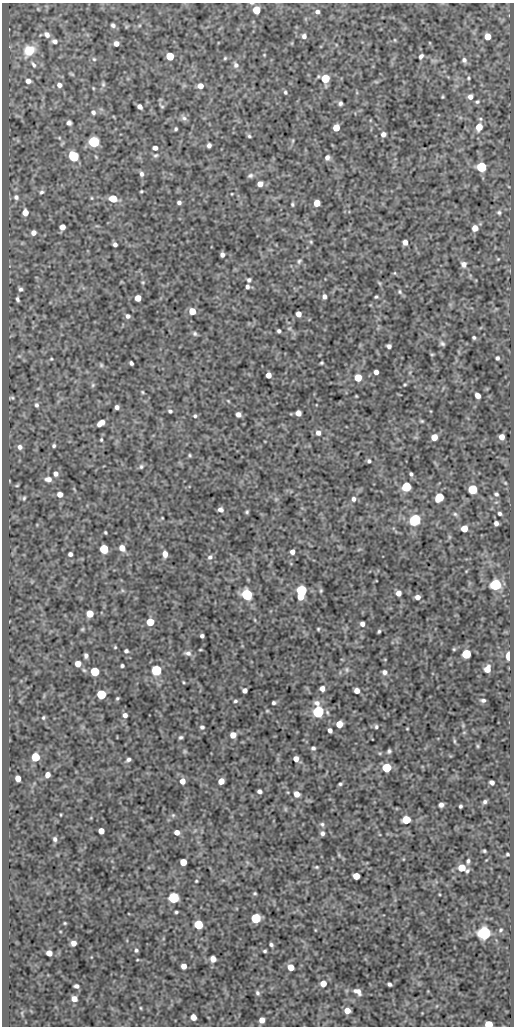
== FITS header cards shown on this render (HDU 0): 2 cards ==
NAXIS1  =                  512
NAXIS2  =                 1024

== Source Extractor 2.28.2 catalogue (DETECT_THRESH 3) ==
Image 512 x 1024 px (HDU 0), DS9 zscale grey, 1 PNG px = 1 image px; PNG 516 x 1028 px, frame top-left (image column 1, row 1024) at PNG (2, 3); no overlay
Background 47.3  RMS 0.54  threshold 1.62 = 3 sigma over >= 5 px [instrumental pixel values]
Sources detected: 276; all 276 listed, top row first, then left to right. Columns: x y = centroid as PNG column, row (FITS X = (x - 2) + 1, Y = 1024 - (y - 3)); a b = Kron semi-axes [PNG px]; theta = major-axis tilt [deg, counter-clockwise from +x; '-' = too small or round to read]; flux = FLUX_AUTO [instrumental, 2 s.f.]
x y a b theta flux
256 10 5 5 - 1000
317 12 5 5 - 110
113 25 4 4 - 80
47 35 7 6 - 170
304 36 6 5 - 120
487 36 5 5 - 420
395 40 5 3 - 34
54 41 7 6 - 130
116 43 5 4 - 200
29 50 13 10 50 820
264 55 4 3 - 28
170 56 5 5 - 1000
421 56 6 4 59 95
225 58 5 4 - 45
94 59 5 4 - 50
464 60 7 6 - 110
33 64 9 5 -54 100
236 65 9 6 -59 130
72 74 7 3 -27 46
325 78 6 5 - 1400
468 78 4 3 - 39
28 81 6 5 - 180
376 82 6 4 -19 38
103 84 8 5 -90 74
59 85 6 6 - 150
200 86 5 5 - 260
93 88 5 3 - 34
285 92 5 4 - 56
442 97 3 2 - 34
470 97 6 5 - 160
477 102 6 5 - 59
340 103 4 4 - 87
162 106 7 3 -42 47
140 107 5 4 - 140
93 112 6 5 - 94
184 118 9 7 -21 110
69 123 5 4 - 110
479 127 7 6 - 480
336 128 5 5 - 580
176 129 3 3 - 53
383 134 5 5 - 150
249 136 5 4 - 57
293 141 7 3 81 46
94 142 6 5 - 4500
209 145 5 4 - 120
155 148 4 4 - 160
156 155 7 5 27 65
73 157 6 5 - 2700
327 157 6 5 - 130
481 167 6 5 - 2800
141 174 6 5 - 100
250 175 8 6 27 92
260 184 5 5 - 270
141 191 3 2 - 37
41 192 7 5 45 80
232 194 3 2 - 25
16 197 8 7 - 150
92 198 5 3 - 37
113 199 6 5 - 720
179 202 4 4 - 87
317 203 5 5 - 580
292 204 4 4 - 50
25 212 6 5 - 410
499 212 6 6 - 72
62 227 5 5 - 250
475 228 5 5 - 340
33 233 6 5 - 180
311 242 5 4 - 42
405 242 5 4 - 190
115 244 4 4 - 100
222 255 5 4 - 130
498 259 4 4 - 34
299 261 8 5 56 76
464 264 7 7 - 170
394 273 5 5 - 41
249 280 4 4 - 77
143 282 5 4 - 41
379 283 6 4 -45 46
247 287 5 4 - 90
20 289 6 6 - 89
400 292 7 6 - 79
324 296 6 5 - 130
376 297 4 3 - 50
138 298 5 5 - 380
17 299 5 3 - 77
192 311 5 5 - 540
298 314 5 4 - 250
128 316 6 4 -39 100
289 328 6 4 28 52
279 331 4 4 - 75
195 334 6 5 - 74
474 337 3 3 - 56
442 344 6 5 - 79
389 346 5 4 - 100
432 354 5 3 - 35
19 356 5 5 - 46
497 358 4 4 - 72
51 359 4 4 - 36
131 363 4 3 - 79
321 363 4 3 - 46
101 365 6 5 - 57
376 372 4 4 - 140
268 375 5 4 - 280
358 378 5 5 - 770
93 385 6 5 - 60
405 385 5 4 - 43
142 392 4 3 - 41
478 395 5 4 - 230
356 396 3 2 - 30
12 398 6 5 - 59
228 401 5 3 - 35
36 405 6 5 - 86
117 407 4 4 - 120
170 411 6 4 -26 68
298 413 5 5 - 250
238 414 5 4 - 180
195 416 5 4 - 60
422 421 5 4 - 46
101 423 8 5 38 290
318 433 7 6 - 150
434 437 5 5 - 470
502 437 5 5 - 250
101 440 5 4 - 44
54 446 4 4 - 63
20 447 6 6 - 130
190 455 4 4 - 46
369 461 4 4 - 70
141 466 6 5 - 72
56 474 6 5 - 140
411 474 4 3 - 68
48 479 9 6 -5 180
505 483 5 4 - 40
17 485 5 3 - 38
406 487 5 5 - 2700
472 489 5 5 - 2300
60 494 5 5 - 230
496 494 5 4 - 66
439 497 6 5 - 1500
24 498 6 4 79 49
276 499 5 5 - 51
353 499 7 6 - 110
220 510 5 4 - 120
247 512 4 4 - 55
500 513 4 3 - 71
455 514 6 6 - 69
162 518 3 2 - 26
415 520 6 5 - 5200
496 523 4 4 - 130
464 529 5 5 - 580
105 533 3 3 - 44
449 537 7 4 72 50
122 548 7 6 - 300
104 549 5 5 - 1900
292 552 4 4 - 170
70 554 4 4 - 100
165 554 6 5 - 270
210 557 7 6 - 100
495 585 6 5 - 4900
122 590 6 4 -72 48
301 590 6 5 - 4500
321 591 6 4 88 51
398 593 5 4 - 210
247 595 6 5 - 4900
300 597 5 4 - 470
417 597 5 4 - 180
90 614 5 5 - 730
255 620 5 3 - 34
150 622 5 5 - 940
362 624 4 4 - 130
82 629 6 5 - 47
318 629 4 4 - 40
379 631 4 3 - 53
202 636 4 4 - 85
115 647 4 4 - 40
454 649 4 4 - 39
126 651 4 4 - 76
188 653 10 7 -6 140
466 654 5 5 - 2100
86 656 5 4 - 99
509 656 6 3 -89 1200
78 664 5 5 - 320
122 666 4 3 - 64
347 669 7 6 - 80
487 669 7 5 66 370
84 670 6 5 - 61
156 670 5 5 - 3800
95 672 5 5 - 1800
384 672 6 5 - 120
183 682 4 3 - 36
322 688 5 5 - 180
245 690 4 4 - 140
357 691 5 4 - 240
101 694 5 5 - 2200
117 698 4 4 - 48
483 700 5 4 - 85
235 701 6 4 4 65
274 703 4 3 - 68
318 712 7 5 -84 6000
125 715 5 5 - 150
43 717 5 4 - 51
339 724 5 5 - 540
202 727 6 5 - 75
376 727 6 5 - 66
407 729 3 2 - 27
330 730 4 4 - 130
464 732 6 3 19 35
233 735 5 5 - 370
181 737 5 4 - 64
454 741 6 4 -89 44
478 746 6 4 -89 42
313 748 4 3 - 73
185 751 6 5 - 55
389 751 6 4 55 69
380 753 5 3 - 38
35 757 5 5 - 1500
128 759 6 4 23 93
296 759 5 4 - 230
387 768 5 5 - 2000
47 775 5 4 - 220
18 778 5 4 - 300
182 781 6 5 - 250
221 781 5 5 - 390
492 782 5 4 - 120
340 784 4 3 - 53
259 791 4 4 - 120
297 794 6 5 - 290
485 802 5 4 - 77
441 805 5 4 - 130
460 806 3 3 - 61
285 809 6 4 -90 47
61 815 3 2 - 29
173 815 6 5 - 59
406 820 5 5 - 1400
322 824 6 6 - 83
101 831 5 5 - 360
177 832 5 4 - 230
322 833 5 4 - 100
55 839 6 5 - 94
484 851 3 3 - 46
507 854 3 3 - 44
339 855 6 3 -72 42
468 861 5 4 - 73
183 862 5 5 - 590
317 867 5 4 - 46
462 868 7 5 -26 780
356 876 5 5 - 520
196 881 3 3 - 35
255 893 4 3 - 44
173 898 5 5 - 4600
176 912 3 3 - 49
256 918 5 5 - 3300
65 923 4 3 - 36
198 925 5 5 - 1900
315 930 4 3 - 26
501 930 6 4 42 58
484 933 6 6 - 11000
73 943 5 4 - 220
271 945 4 3 - 74
136 950 5 5 - 65
265 951 4 3 - 55
49 953 5 5 - 310
213 959 5 5 - 330
137 960 4 2 - 28
184 966 5 5 - 250
291 967 5 5 - 490
323 983 6 5 - 370
390 984 4 3 - 79
76 986 5 4 - 110
358 991 8 5 -33 180
257 993 6 5 - 81
74 999 5 5 - 260
141 1008 5 3 - 33
347 1011 5 5 - 350
193 1017 5 5 - 370
262 1020 5 5 - 280
488 1024 5 4 - 980
At the frame edge (FLAGS 8, measured only in part): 2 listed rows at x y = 256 10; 488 1024